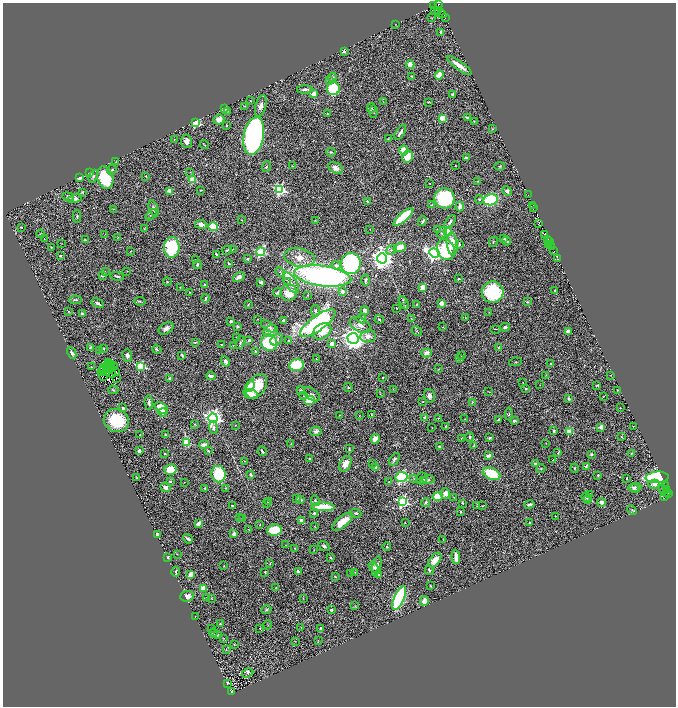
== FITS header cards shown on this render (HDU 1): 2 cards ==
NAXIS1  =                 1347
NAXIS2  =                 1408

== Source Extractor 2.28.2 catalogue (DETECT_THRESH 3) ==
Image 1347 x 1408 px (HDU 1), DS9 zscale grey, zoomed out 1/2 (1 PNG px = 2 x 2 image px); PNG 678 x 708 px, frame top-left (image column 2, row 1407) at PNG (3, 3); each listed source drawn as its Kron ellipse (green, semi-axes under 4 px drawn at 4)
Background 0.591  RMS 0.029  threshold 0.0871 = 3 sigma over >= 5 px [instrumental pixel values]
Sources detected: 493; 47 cannot appear on this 1/2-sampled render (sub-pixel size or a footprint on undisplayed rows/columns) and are neither listed nor drawn; the other 446 listed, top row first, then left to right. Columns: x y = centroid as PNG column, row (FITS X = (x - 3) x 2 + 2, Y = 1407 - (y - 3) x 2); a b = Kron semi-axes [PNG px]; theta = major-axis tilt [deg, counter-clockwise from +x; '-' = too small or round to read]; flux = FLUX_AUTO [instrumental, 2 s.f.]
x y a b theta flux
438 4 2 1 - 20
433 6 2 2 - 60
438 10 3 2 - 45
434 11 2 1 - 93
438 13 3 1 - 76
440 13 6 2 -32 34
432 18 3 2 - 2.6
445 18 2 1 - 5.1
395 25 2 1 - 1.4
441 32 4 2 - 5.7
344 52 2 2 - 26
410 65 4 3 - 63
459 65 15 3 -36 49
439 75 4 3 - 80
412 76 2 2 - 3.8
332 77 5 3 - 7.5
329 80 3 3 - 9.6
305 89 8 3 2 17
333 89 6 6 - 380
314 94 4 4 - 31
453 94 3 3 - 8.8
251 101 3 2 - 2.4
384 102 3 2 - 2.9
428 102 3 2 - 3.1
245 106 2 1 - 1.5
261 106 11 5 74 31
224 108 4 4 - 26
371 108 5 4 - 7.4
227 111 4 3 - 4.5
373 111 6 3 89 9.5
328 114 4 3 - 5.1
467 117 3 2 - 7.2
442 118 3 3 - 150
219 120 5 5 - 44
474 121 2 2 - 3.5
196 122 3 3 - 540
226 126 2 2 - 4.1
493 129 3 3 - 3.7
400 132 8 2 58 18
254 136 19 10 79 2500
388 138 3 1 - 2.1
174 140 3 2 - 2
186 141 6 5 - 32
204 145 5 2 - 3.7
404 150 5 4 - 76
331 152 4 4 - 8.7
407 157 6 5 - 100
467 158 4 3 - 16
116 162 3 2 - 2.7
292 166 2 1 - 1.9
455 166 2 1 - 1.9
500 166 5 3 - 5.9
266 167 6 3 69 10
336 168 8 5 -29 30
112 170 5 3 - 8.3
190 172 2 2 - 2
89 173 4 2 - 3.2
93 176 7 4 65 11
146 176 2 2 - 3.4
79 178 3 2 - 37
105 178 11 8 -73 300
193 180 3 3 - 220
477 181 2 2 - 3.2
430 184 2 2 - 3.2
280 189 4 4 - 930
200 190 2 1 - 2.7
170 191 2 2 - 100
507 191 5 4 - 19
83 192 4 3 - 6.6
528 195 2 1 - 8
68 197 6 3 -18 12
444 198 10 10 - 520
75 199 7 4 13 20
479 199 4 4 - 9.1
491 200 7 5 12 370
367 201 3 2 - 11
432 205 3 2 - 4.7
533 205 2 2 - 6.5
460 207 5 3 - 35
533 208 2 2 - 9.5
113 209 3 2 - 2.4
154 209 8 4 -70 21
151 215 7 3 42 8.6
77 217 6 3 88 7.1
403 217 13 4 42 400
242 220 3 2 - 2.6
315 220 3 2 - 2.4
423 221 5 3 - 11
450 222 8 3 52 16
539 223 2 2 - 24
201 224 6 4 -9 31
213 226 5 4 - 190
21 227 2 2 - 4.6
144 229 2 2 - 4.3
370 229 2 1 - 1.3
438 230 3 3 - 8.4
448 232 4 3 - 170
442 233 6 4 61 13
41 234 4 4 - 7.8
105 234 2 2 - 2.3
544 234 3 2 - 150
118 237 3 2 - 2.9
504 238 2 2 - 30
44 239 2 1 - 1.4
548 239 3 2 - 48
85 240 2 2 - 11
507 241 4 2 - 7.5
493 242 5 2 - 4.6
550 242 2 1 - 24
61 243 2 1 - 2
452 244 11 5 -85 84
459 244 3 2 - 7.1
548 245 3 2 - 20
51 247 3 2 - 2.7
172 247 10 8 88 360
552 247 3 1 - 11
400 248 6 4 21 100
233 249 2 2 - 2.1
446 249 11 9 -67 290
227 250 5 3 - 5.5
391 250 6 4 21 14
554 250 4 1 - 170
130 251 3 2 - 2.3
261 252 4 3 - 600
434 253 5 4 - 2500
216 254 4 2 - 7.4
60 256 2 2 - 7.9
299 258 15 9 -10 72
382 258 5 5 - 5600
248 259 4 4 - 8.3
558 259 2 1 - 59
195 260 2 1 - 2
229 263 2 2 - 8.7
351 263 11 10 - 980
197 265 4 3 - 9.5
336 265 5 4 - 21
105 271 3 2 - 3.7
127 271 2 2 - 1.9
280 272 5 3 - 9.3
102 275 3 3 - 12
117 276 7 2 -11 11
323 276 29 10 -7 1800
239 277 6 3 32 24
458 279 2 2 - 4.4
365 280 5 2 - 14
288 281 3 3 - 5.4
167 282 4 2 - 4
261 282 3 2 - 10
291 283 12 5 -57 36
205 285 3 3 - 11
180 287 3 2 - 1.9
423 287 4 4 - 49
555 290 2 2 - 5.3
190 292 2 2 - 2.8
342 292 2 2 - 67
493 292 11 10 - 400
277 293 4 2 - 10
289 293 8 8 - 110
308 295 2 2 - 3.9
205 298 4 3 - 10
75 300 6 2 -1 8.8
403 300 3 3 - 5
140 301 5 3 - 7.5
527 302 4 3 - 5.6
98 303 6 3 -32 15
404 303 7 2 -63 7.8
442 304 3 2 - 130
248 305 3 2 - 4.8
417 305 3 2 - 11
396 308 2 1 - 2.3
365 310 4 4 - 11
69 311 2 2 - 2.1
315 311 6 4 -84 9.9
489 312 2 1 - 2
82 313 3 3 - 9.8
465 317 4 2 - 3
258 319 2 2 - 2.4
361 319 5 4 - 15
379 319 4 3 - 7.6
411 319 4 2 - 3.4
284 320 3 3 - 29
231 321 2 2 - 26
318 323 21 7 36 1000
360 325 11 7 -28 39
237 326 3 3 - 9.8
268 326 8 4 -31 15
443 327 3 2 - 2.6
505 327 5 4 - 12
166 328 8 5 31 30
496 329 5 1 - 2.2
271 331 7 6 - 32
322 331 10 7 34 100
417 331 5 4 - 5.7
568 331 4 3 - 21
368 336 8 6 9 41
236 337 2 2 - 2.7
353 338 5 5 - 3700
249 340 2 2 - 22
277 340 7 5 37 20
289 340 4 3 - 6.5
195 342 3 2 - 4.4
240 342 6 3 82 9.1
269 343 8 8 - 440
332 344 3 3 - 45
221 345 2 2 - 5.1
233 345 2 2 - 2.1
90 347 4 3 - 7.5
104 348 3 2 - 3.6
499 348 3 3 - 7.5
157 349 5 3 - 7.6
100 351 3 2 - 3.2
255 352 2 2 - 26
72 353 6 3 -63 24
426 353 5 4 - 28
127 355 6 4 -73 18
182 355 4 2 - 7
461 356 3 2 - 2.7
316 358 2 1 - 1.7
459 359 3 3 - 6.5
225 361 5 4 - 19
515 362 6 2 9 4.3
108 363 2 1 - 3.6
551 363 3 2 - 4.4
111 364 3 1 - 3.3
109 365 2 1 - 0.091
296 365 7 6 - 280
141 366 3 3 - 510
91 367 3 2 - 2.4
109 367 2 1 - 2.5
115 367 2 1 - 1.7
103 368 2 1 - 1.3
108 368 2 1 - 1.5
439 369 3 2 - 2.4
101 371 2 1 - 2.6
103 371 5 1 - 0.98
106 371 2 1 - 3.5
116 372 2 1 - 3.7
113 375 3 1 - 2.8
546 375 3 3 - 2.9
611 375 2 1 - 2
103 376 2 1 - 1.4
211 376 5 3 - 24
383 377 3 3 - 4.1
116 378 2 1 - 4.8
170 378 2 2 - 45
523 382 2 2 - 2
540 385 2 1 - 1.4
597 385 3 2 - 5.1
256 386 13 8 53 150
250 387 6 4 54 89
348 387 4 3 - 6
393 389 3 2 - 2.9
526 389 3 2 - 6.4
113 390 5 3 - 4.6
618 390 4 2 - 4.3
301 391 4 3 - 15
489 392 3 1 - 2.5
251 394 7 5 -17 56
312 394 9 5 -36 19
380 394 3 2 - 2.8
304 396 3 2 - 3.5
429 396 7 5 -75 24
603 396 2 1 - 2.3
569 399 4 3 - 9.5
310 400 5 4 - 110
149 402 7 3 -86 19
423 402 4 2 - 4.5
472 402 4 2 - 3.5
123 408 2 2 - 26
161 408 7 4 -35 110
620 408 3 1 - 2.1
163 412 4 3 - 27
371 414 3 3 - 4.5
509 414 6 2 -86 4.9
339 415 2 2 - 2.1
359 416 3 2 - 2.3
213 418 4 4 - 3100
425 418 3 2 - 30
438 418 3 2 - 3.1
465 419 2 1 - 1.6
117 420 13 11 -28 240
498 420 3 3 - 12
514 421 2 2 - 23
194 424 3 3 - 3.9
235 425 2 2 - 2
446 426 3 2 - 5.3
633 426 3 2 - 1.9
601 427 3 3 - 25
213 428 6 4 -86 17
432 428 3 1 - 2.1
316 431 6 4 9 18
554 431 3 3 - 11
569 432 3 3 - 150
140 435 2 1 - 4.3
165 435 2 2 - 5
470 437 4 3 - 8.6
621 437 2 2 - 3
461 438 4 2 - 3.5
490 438 4 3 - 7.2
375 439 4 4 - 50
187 442 3 3 - 310
546 443 2 2 - 2.9
291 444 2 2 - 4.1
204 445 5 3 - 25
439 446 4 2 - 4.6
474 446 3 3 - 8.4
349 449 3 2 - 6.7
139 451 3 3 - 14
208 451 4 3 - 5.3
262 451 5 2 - 9
164 453 2 2 - 6.5
558 453 4 3 - 5.8
631 453 2 2 - 2.7
591 454 4 3 - 11
489 455 4 3 - 24
309 458 2 2 - 6.9
394 459 7 4 53 14
553 460 2 2 - 4.5
244 461 3 3 - 3.8
372 463 4 4 - 6
345 464 8 5 63 53
535 464 4 3 - 11
586 466 4 3 - 7.3
376 467 2 2 - 84
574 468 4 3 - 5.1
541 469 5 2 - 3.7
170 470 6 5 - 97
218 474 8 7 - 230
492 474 9 5 -20 230
251 475 4 3 - 13
598 476 3 3 - 4.2
401 477 6 5 - 440
657 477 11 5 4 1000
137 478 3 3 - 4.5
414 478 3 3 - 4.1
422 478 6 5 - 16
627 478 2 2 - 4.5
428 480 6 3 -1 7.9
170 481 4 3 - 6.9
424 481 4 3 - 7.2
184 482 2 2 - 1.9
389 482 2 2 - 3.1
654 484 6 4 14 28
665 485 3 2 - 12
166 487 5 4 - 22
635 487 6 3 5 17
204 488 3 2 - 3.2
225 488 2 2 - 3.8
662 488 4 2 - 2.4
634 489 5 3 - 18
667 489 2 2 - 44
667 492 3 2 - 21
445 493 5 4 - 45
669 493 2 2 - 4.7
590 494 2 2 - 5
438 496 5 4 - 110
664 496 2 1 - 30
454 497 4 3 - 4.7
586 497 5 4 - 11
297 498 4 3 - 5.7
587 499 4 3 - 4.5
301 500 2 2 - 21
315 501 5 4 - 11
269 502 4 3 - 6
403 502 4 4 - 890
426 502 4 3 - 9.2
601 502 4 3 - 32
267 503 4 3 - 8.2
462 503 3 2 - 6.9
529 505 5 3 - 14
232 506 2 2 - 6.9
477 506 3 2 - 2.7
483 506 4 2 - 3
323 507 11 4 -1 150
632 510 5 2 - 4.4
461 512 2 2 - 5.3
314 513 3 3 - 9.9
356 513 5 3 - 11
555 516 2 1 - 2.6
239 518 3 3 - 4.9
243 518 3 2 - 3.2
302 521 3 3 - 35
342 522 12 5 40 84
405 523 2 2 - 2.2
530 523 2 2 - 4.6
198 524 4 3 - 31
260 525 3 2 - 3.1
315 526 4 2 - 3.8
249 530 2 1 - 1.6
274 530 7 5 7 170
157 534 3 3 - 15
234 534 3 3 - 23
188 539 5 2 - 16
443 539 4 1 - 2.3
285 545 3 2 - 2.3
324 546 6 3 -33 13
387 547 4 4 - 8.1
295 548 3 2 - 3.5
314 550 3 2 - 2.4
177 554 3 2 - 2.4
168 557 3 2 - 5.6
456 557 7 3 -85 46
331 558 3 2 - 6.4
435 560 8 5 53 62
270 563 4 3 - 4.1
224 566 3 2 - 3.2
377 566 10 4 77 31
373 567 6 3 -57 12
429 570 5 3 - 9
298 571 2 2 - 28
176 572 5 3 - 6.1
265 572 2 2 - 10
355 572 2 2 - 2.5
351 573 2 2 - 4.7
378 574 3 3 - 5.5
191 575 3 3 - 45
335 576 2 2 - 6.4
430 585 2 2 - 2.5
203 588 4 3 - 91
276 588 2 2 - 6.5
187 596 7 5 5 39
206 598 2 1 - 2.7
211 598 3 1 - 2.4
303 598 3 2 - 2.9
399 598 13 5 67 1100
425 601 5 4 - 36
355 606 3 3 - 3.6
266 610 5 4 - 8.9
331 610 3 2 - 15
195 616 2 1 - 1.2
220 624 2 2 - 11
268 625 4 2 - 2.9
301 627 2 1 - 1.6
260 628 3 2 - 3
321 628 2 2 - 8
212 629 3 1 - 2.7
213 633 4 3 - 7.3
217 634 3 2 - 7.6
224 638 3 2 - 2.2
318 640 2 2 - 1.9
295 641 2 1 - 1.8
234 644 3 2 - 3.1
226 650 3 2 - 2.5
247 673 6 4 28 11
228 683 2 2 - 3.7
231 691 4 3 - 83
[47 sub-pixel or undisplayed-footprint detections neither listed nor drawn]